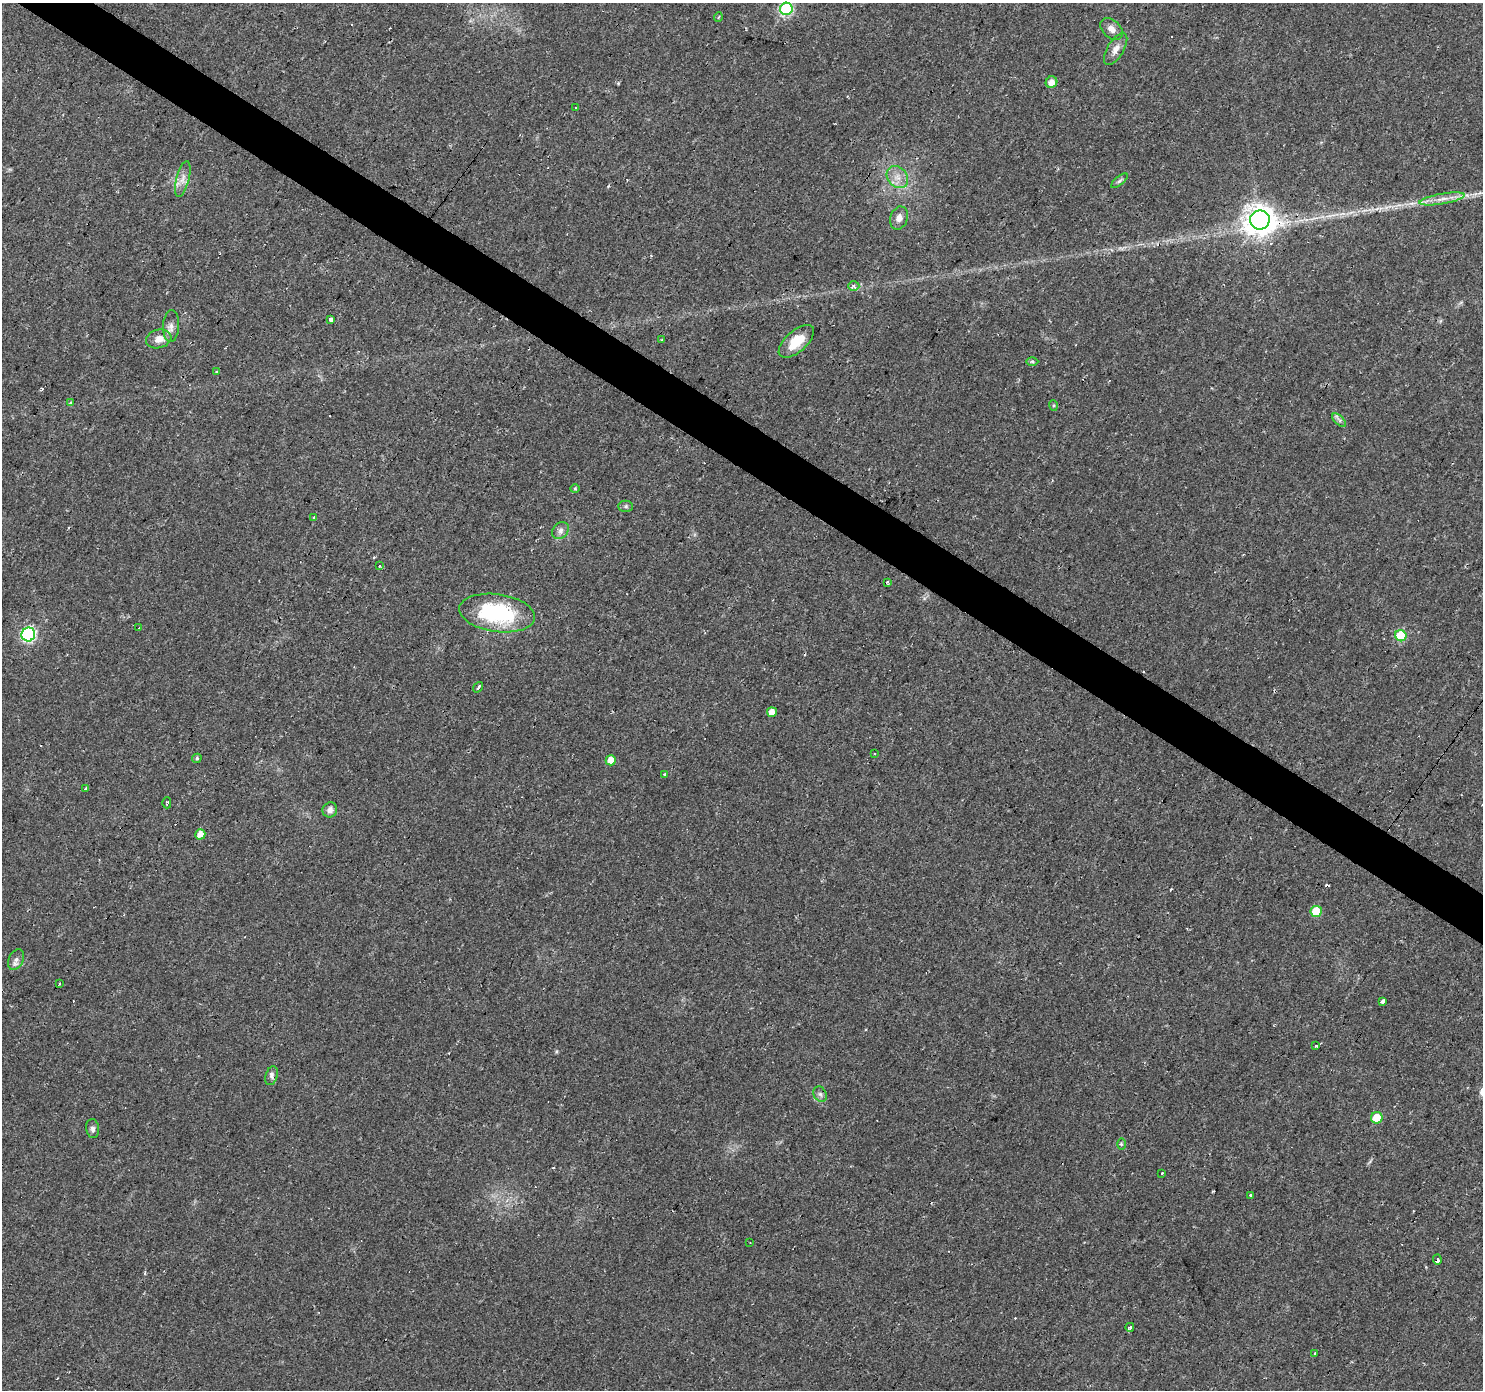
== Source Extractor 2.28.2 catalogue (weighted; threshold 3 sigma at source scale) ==
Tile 11 of 4 x 4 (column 3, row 3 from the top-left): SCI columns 2962-4442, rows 1569-2956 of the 5924 x 5980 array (HDU 1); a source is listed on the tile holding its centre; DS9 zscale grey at full resolution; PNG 1485 x 1392 px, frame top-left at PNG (2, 3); each listed source drawn as its Kron ellipse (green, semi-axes under 4 px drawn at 4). Shown black and unused: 4% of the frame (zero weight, under 2 of 3 exposures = <1% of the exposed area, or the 3 px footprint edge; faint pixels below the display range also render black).
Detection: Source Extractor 2.28.2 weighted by HDU 2 'WHT'; one run over the whole footprint, this tile lists its part. Background 0.0235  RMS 0.0031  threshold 0.014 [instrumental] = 3 sigma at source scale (4.5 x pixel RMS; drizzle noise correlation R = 1.50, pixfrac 1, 0.0396/0.0396 arcsec/px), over >= 5 px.
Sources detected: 74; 15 cosmic-ray / hot-pixel residue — neither listed nor drawn; the other 59 listed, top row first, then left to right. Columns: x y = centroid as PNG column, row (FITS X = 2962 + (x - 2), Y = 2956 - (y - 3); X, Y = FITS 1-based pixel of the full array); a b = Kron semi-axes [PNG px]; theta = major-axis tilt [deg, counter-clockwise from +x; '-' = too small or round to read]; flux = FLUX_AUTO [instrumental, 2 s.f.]
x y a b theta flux
786 9 6 6 - 37
718 17 5 3 - 0.28
1112 29 13 8 -42 2.1
1116 49 18 8 59 2.5
1051 82 6 5 - 2.5
576 108 3 3 - 2.1
897 177 12 9 -48 2.8
183 179 18 6 75 2.3
1119 181 10 4 40 0.66
1442 199 23 5 10 3.1
899 218 12 8 69 2
1260 220 10 9 - 440
854 286 5 4 - 1.1
331 319 4 3 - 6.6
171 326 16 8 87 1.9
159 339 13 9 15 2.9
662 340 4 3 - 0.34
796 341 21 10 42 7.3
1032 361 6 4 -1 0.43
216 371 3 3 - 2.8
71 403 4 3 - 0.36
1053 405 5 3 - 0.38
1339 420 9 4 -44 0.79
575 489 5 3 - 0.46
626 506 7 5 0 0.65
314 517 3 3 - 0.34
560 531 9 7 48 1.4
380 566 3 2 - 0.57
887 582 3 3 - 0.67
497 613 38 19 -8 31
139 628 3 2 - 0.73
28 634 7 6 - 50
1401 636 6 5 - 16
478 687 6 3 52 11
772 712 5 5 - 2.7
875 754 3 2 - 0.78
197 758 5 4 - 0.56
611 760 5 5 - 3.9
664 774 4 3 - 0.33
86 789 4 3 - 0.41
167 803 5 3 - 0.45
330 810 7 7 - 1.6
200 834 5 5 - 2.9
1316 911 6 5 - 11
16 959 11 7 63 1.4
59 984 3 2 - 0.34
1383 1001 4 3 - 3.9
1316 1046 4 3 - 1.1
271 1076 10 6 72 1
820 1094 8 6 -62 0.94
1377 1118 6 5 - 6.7
93 1129 9 6 -82 1
1121 1144 6 4 -89 0.46
1162 1173 3 3 - 0.59
1251 1196 3 3 - 1
750 1243 3 2 - 0.18
1437 1260 5 3 - 4.9
1130 1327 4 3 - 0.57
1315 1353 3 3 - 0.96
Overlapping masked pixels (flux is a lower limit): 2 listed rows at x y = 1260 220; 1437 1260
Isophote crosses this tile's border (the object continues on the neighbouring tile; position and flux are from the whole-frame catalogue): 1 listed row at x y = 786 9